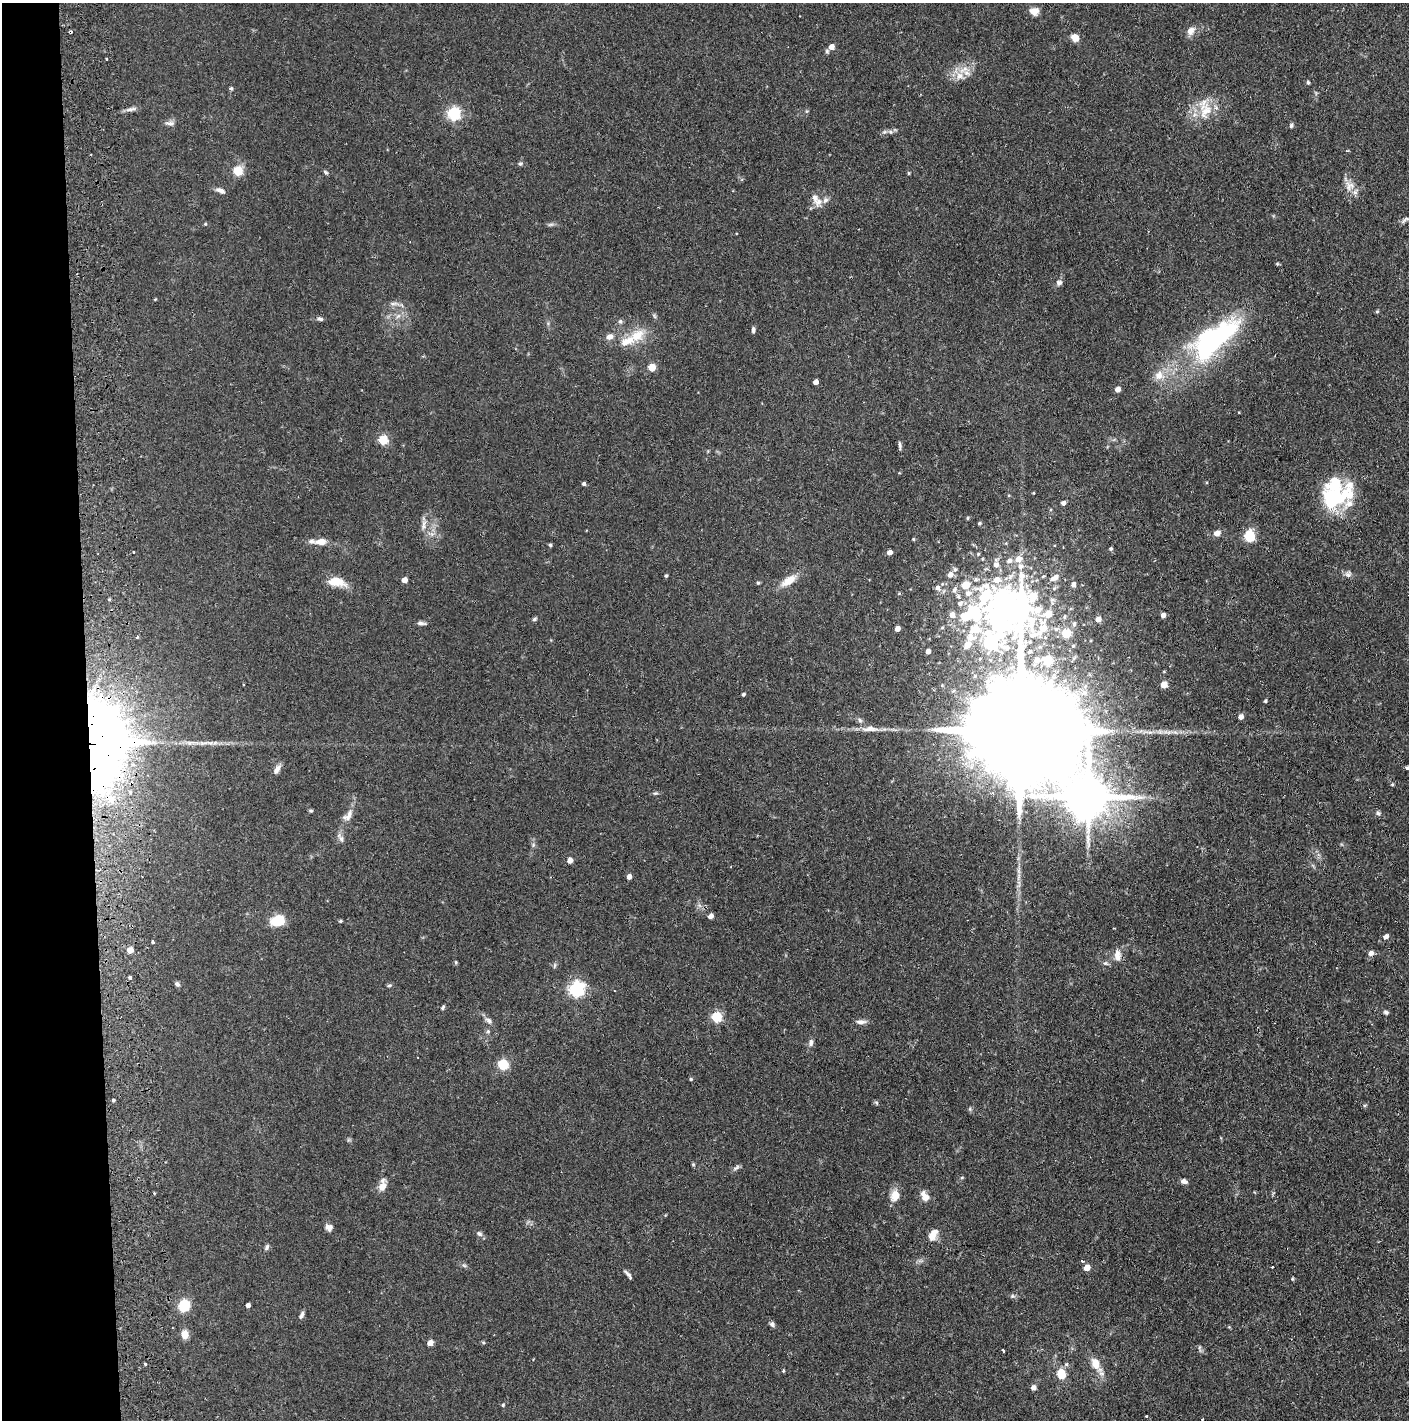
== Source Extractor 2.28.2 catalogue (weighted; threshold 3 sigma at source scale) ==
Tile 4 of 3 x 3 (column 1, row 2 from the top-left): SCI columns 85-1491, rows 1421-2838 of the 4390 x 4257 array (HDU 1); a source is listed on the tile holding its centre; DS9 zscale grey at full resolution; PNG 1411 x 1422 px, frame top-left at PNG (2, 3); no overlay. Shown black and unused: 6% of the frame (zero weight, under 2 of 3 exposures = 3% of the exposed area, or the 3 px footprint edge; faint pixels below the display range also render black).
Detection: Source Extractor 2.28.2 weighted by HDU 2 'WHT'; one run over the whole footprint, this tile lists its part. Background 0.076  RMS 0.0055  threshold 0.025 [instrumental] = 3 sigma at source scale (4.5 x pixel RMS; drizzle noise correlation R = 1.50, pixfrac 1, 0.05/0.05 arcsec/px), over >= 5 px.
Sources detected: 179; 1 inside a brighter object's white glare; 2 cosmic-ray / hot-pixel residue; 2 long thin detections or spike segments (spike, bleed or trail) — not listed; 12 inside a brighter listed object's ellipse — not listed separately; the other 162 listed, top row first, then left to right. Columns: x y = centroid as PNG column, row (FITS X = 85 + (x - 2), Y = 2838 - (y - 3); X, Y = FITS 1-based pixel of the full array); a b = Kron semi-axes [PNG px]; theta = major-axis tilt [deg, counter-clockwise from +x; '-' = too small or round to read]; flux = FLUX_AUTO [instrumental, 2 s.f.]
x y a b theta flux
1034 11 10 8 -1 4.4
1190 31 12 9 53 3.5
1075 37 10 8 -39 3.9
831 47 5 5 - 4.5
964 69 16 6 37 5.4
1308 82 5 4 - 0.75
231 88 5 4 - 0.93
131 109 16 5 12 2.1
1205 111 28 17 80 13
454 114 6 5 - 86
170 123 14 5 2 2
1291 126 6 5 - 1.1
884 132 7 4 18 1
520 164 6 5 - 0.99
238 171 5 5 - 29
326 172 7 5 -40 0.85
908 173 5 3 - 0.57
1349 186 14 13 - 5.5
220 191 11 5 -23 2.3
819 202 12 10 39 4.4
1405 220 15 4 35 1.5
205 224 5 3 - 0.49
551 224 9 3 19 1
1277 264 5 4 - 0.65
1059 282 8 6 14 1.7
155 299 4 4 - 0.44
393 304 10 4 1 1.6
1377 311 5 4 - 0.72
398 316 8 4 37 1.4
320 319 8 5 -16 1.3
620 321 6 6 - 1.2
753 330 8 4 87 1.3
637 335 23 16 36 12
610 337 8 7 - 2.9
1214 340 74 29 39 97
652 367 5 5 - 12
816 382 4 4 - 3
1118 389 5 4 - 3.5
383 440 5 5 - 29
900 445 11 4 -81 1.2
584 484 4 4 - 1.1
1332 498 42 26 26 36
1063 503 4 4 - 2.2
979 523 4 3 - 0.68
423 525 15 5 79 2.7
1217 533 8 7 - 2.9
432 534 7 4 -71 1.4
1249 536 6 5 - 48
321 542 10 7 1 5.3
550 545 4 4 - 0.86
1111 549 5 4 - 0.89
133 552 3 2 - 0.68
889 552 5 4 - 3.2
1018 559 8 7 - 4.5
1009 561 7 6 - 1.9
996 564 8 7 - 2.5
1021 566 9 8 - 2.5
955 569 6 5 - 1
1348 574 9 9 - 2
950 575 6 5 - 3.1
666 576 4 3 - 0.79
1056 577 8 7 - 3.1
404 580 4 4 - 4.7
997 580 9 7 17 5.6
788 581 20 9 33 7.6
336 582 21 10 -10 9.3
758 583 4 4 - 0.65
1073 584 6 5 - 2.9
965 585 6 6 - 12
938 588 7 6 - 2.2
954 590 8 6 72 2
968 593 10 8 14 4.1
960 603 7 7 - 2.5
952 615 7 6 - 3.2
1163 615 4 4 - 2.7
1065 617 7 6 - 1.4
534 619 7 5 28 0.92
1098 619 6 5 - 3.6
997 620 141 92 -83 480
421 623 12 4 -6 1.5
1074 624 8 5 76 1.4
897 629 4 4 - 3.4
1067 633 5 5 - 22
137 637 3 2 - 0.78
928 651 4 4 - 2.5
1037 660 5 4 - 2.9
1048 660 5 5 - 29
1164 685 5 5 - 7.1
743 694 4 3 - 0.89
1265 701 4 4 - 0.8
1241 717 5 5 - 2.8
1017 731 67 20 -4 34000
190 742 7 4 19 1.2
104 743 79 46 89 420
1407 768 3 3 - 1.8
277 769 12 6 58 2.7
1392 784 4 4 - 0.61
655 793 7 5 18 0.87
1088 797 13 11 0 2300
311 811 5 5 - 0.67
1378 813 6 5 - 1.1
349 815 19 7 67 4.3
341 838 14 6 -62 2.1
570 860 4 4 - 4
629 877 4 4 - 3.1
710 916 5 4 - 2.9
278 920 11 8 14 18
340 921 4 4 - 0.7
1386 936 7 6 - 1.9
153 942 3 3 - 1.1
130 950 6 5 - 4.3
1371 953 5 5 - 2.8
1117 955 16 9 -86 4.7
456 962 5 4 - 0.61
555 965 8 3 71 0.82
130 977 4 4 - 1.6
177 984 6 5 - 1.3
389 985 7 3 9 0.77
576 989 6 6 - 130
443 1007 6 4 68 0.85
1386 1012 7 5 -17 1.1
716 1017 5 5 - 39
489 1020 10 7 -33 1.9
861 1022 13 6 1 2.4
488 1031 5 5 - 0.84
811 1042 9 6 80 1.8
503 1065 5 5 - 44
691 1079 4 4 - 0.72
113 1100 3 3 - 1.5
876 1103 7 4 -45 0.75
970 1109 6 4 -73 0.76
693 1164 5 4 - 0.62
736 1168 11 4 35 1.4
962 1177 5 3 - 0.55
1184 1181 8 5 -11 1.9
382 1186 13 8 68 4.4
895 1196 13 11 68 6
926 1197 10 9 - 3.8
329 1227 8 7 - 2.4
933 1232 12 9 33 3.8
479 1234 8 7 - 1.6
267 1247 9 5 62 1.3
1082 1261 5 3 - 0.7
464 1265 7 4 -19 0.9
1087 1268 5 4 - 6.3
628 1275 13 4 -47 1.5
1292 1279 5 3 - 0.53
1012 1296 6 5 - 1.1
248 1305 4 4 - 1.8
184 1306 7 6 - 27
301 1315 10 4 68 1.5
772 1324 6 6 - 1.4
185 1334 9 7 -81 5.1
430 1343 5 4 - 4.6
1003 1350 3 3 - 1.4
145 1364 3 3 - 1.1
1096 1365 25 9 -60 7.6
783 1371 4 3 - 0.75
1061 1374 11 9 -70 9.2
1033 1388 5 5 - 2.7
503 1405 4 4 - 0.65
1147 1416 3 3 - 1.6
Overlapping masked pixels (flux is a lower limit): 2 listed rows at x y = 1017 731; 104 743